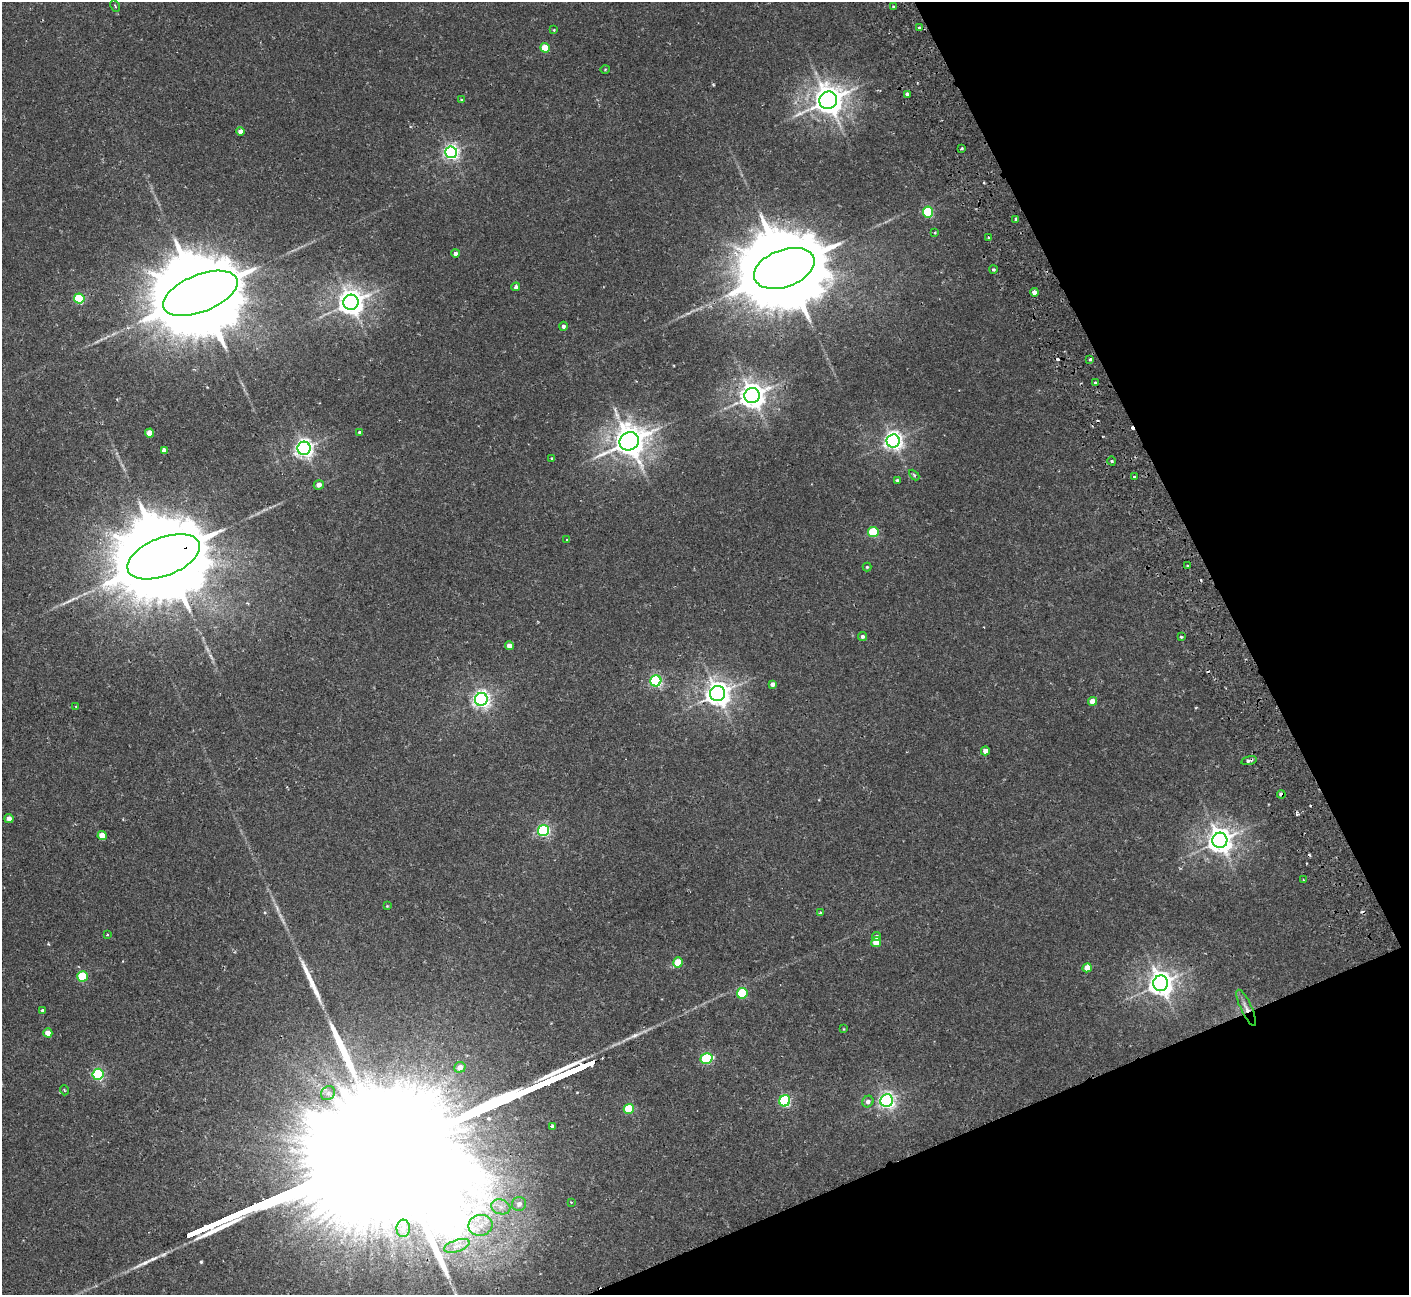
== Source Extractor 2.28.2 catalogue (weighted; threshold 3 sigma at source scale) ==
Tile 12 of 4 x 4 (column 4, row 3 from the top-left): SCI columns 4274-5680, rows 1480-2772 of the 5737 x 5674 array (HDU 1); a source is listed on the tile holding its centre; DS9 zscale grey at full resolution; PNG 1411 x 1297 px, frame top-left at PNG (2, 2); each listed source drawn as its Kron ellipse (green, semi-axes under 4 px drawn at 4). Shown black and unused: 21% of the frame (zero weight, under 2 of 3 exposures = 3% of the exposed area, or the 3 px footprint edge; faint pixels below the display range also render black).
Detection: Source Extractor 2.28.2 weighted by HDU 2 'WHT'; one run over the whole footprint, this tile lists its part. Background 0.0296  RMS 0.0027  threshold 0.012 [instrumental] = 3 sigma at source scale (4.5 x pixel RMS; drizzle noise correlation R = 1.50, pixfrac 1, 0.05/0.05 arcsec/px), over >= 5 px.
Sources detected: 102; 8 cosmic-ray / hot-pixel residue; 2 long thin detections or spike segments (spike, bleed or trail) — neither listed nor drawn; the other 92 listed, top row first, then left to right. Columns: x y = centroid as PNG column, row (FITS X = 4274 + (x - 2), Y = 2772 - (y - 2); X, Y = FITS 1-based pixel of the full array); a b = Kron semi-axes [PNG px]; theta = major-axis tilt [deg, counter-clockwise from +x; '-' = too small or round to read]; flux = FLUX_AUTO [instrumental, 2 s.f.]
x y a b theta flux
115 6 6 2 -60 0.25
894 6 3 3 - 0.54
919 28 3 3 - 0.6
554 30 4 3 - 0.2
545 48 5 4 - 6.2
605 69 5 3 - 0.22
907 94 4 3 - 1.3
462 100 4 3 - 0.37
828 100 9 8 - 410
241 131 4 4 - 1.9
962 149 3 3 - 0.51
451 152 6 6 - 73
928 212 5 5 - 19
1016 219 3 3 - 0.64
935 233 4 3 - 0.32
989 238 3 3 - 0.53
455 253 4 4 - 0.91
784 268 31 18 20 5700
993 269 4 3 - 0.37
516 287 4 4 - 0.83
1034 292 4 4 - 1.2
200 293 39 18 22 7000
79 298 5 5 - 21
351 302 7 7 - 280
563 326 4 4 - 0.76
1090 359 3 3 - 0.47
1095 383 3 3 - 0.77
752 396 8 7 - 280
360 432 3 3 - 0.48
150 433 4 4 - 3.6
629 441 10 9 - 470
893 441 6 6 - 120
304 448 6 6 - 110
164 450 4 4 - 0.95
552 458 4 3 - 0.27
1112 461 4 3 - 0.26
914 475 6 4 -45 0.34
1134 477 3 3 - 0.73
897 480 4 3 - 0.34
319 485 5 4 - 1.6
873 532 5 5 - 14
567 540 4 3 - 0.26
164 557 38 19 21 7600
1187 565 3 3 - 0.62
867 567 4 4 - 0.32
862 636 4 4 - 0.64
1181 637 3 2 - 0.37
509 646 4 4 - 1.8
656 681 5 5 - 36
773 684 4 4 - 1.2
717 694 7 7 - 250
481 699 6 6 - 100
1092 701 4 4 - 2.8
76 706 3 3 - 0.25
985 751 4 4 - 1.9
1249 761 8 3 14 0.82
1281 794 4 3 - 1.4
9 818 4 4 - 1.9
544 830 5 5 - 40
102 835 5 4 - 4.2
1220 840 8 7 - 260
1303 880 3 2 - 0.24
387 906 4 4 - 0.21
821 913 4 4 - 0.6
107 934 4 3 - 0.27
876 936 4 4 - 0.56
876 942 5 5 - 5
678 962 5 5 - 6.6
1087 968 5 4 - 3.2
82 976 5 5 - 14
1160 983 8 7 - 250
742 993 5 5 - 15
1246 1008 19 5 -65 1.6
43 1010 4 4 - 0.47
844 1029 4 2 - 0.17
48 1033 4 4 - 3.2
706 1058 6 5 - 23
460 1067 6 5 - 2.1
98 1074 5 5 - 33
64 1090 5 3 - 0.23
328 1093 8 6 46 0.98
785 1101 6 5 - 33
887 1101 6 6 - 90
868 1102 6 5 - 1
629 1109 5 5 - 9.6
552 1126 3 3 - 0.67
571 1202 2 2 - 0.17
519 1204 7 7 - 1.4
501 1207 10 7 -16 1.7
480 1225 12 10 11 3.4
403 1228 9 6 88 1.3
457 1246 13 6 17 1.8
Overlapping masked pixels (flux is a lower limit): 4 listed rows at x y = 164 557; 1249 761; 1281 794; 1246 1008